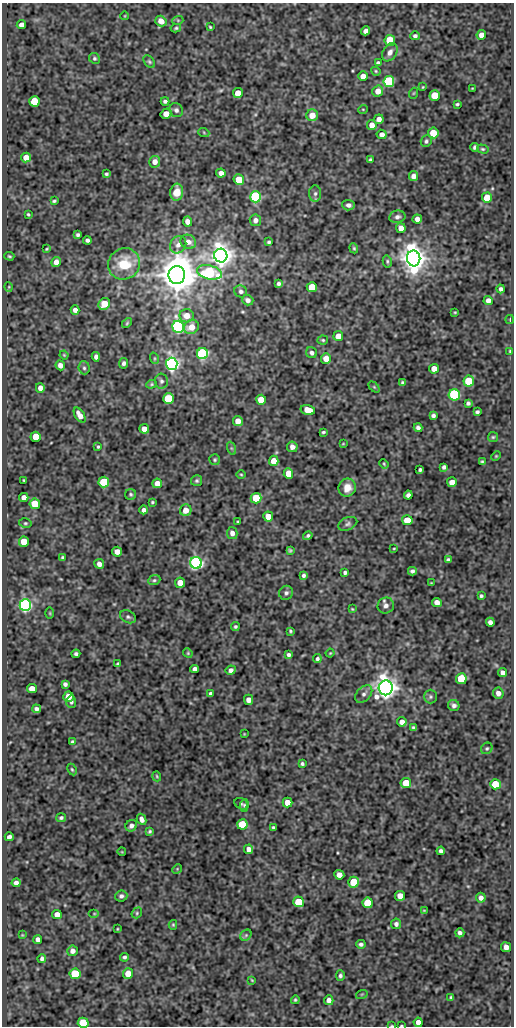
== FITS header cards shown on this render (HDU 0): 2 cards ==
NAXIS1  =                  512
NAXIS2  =                 1024

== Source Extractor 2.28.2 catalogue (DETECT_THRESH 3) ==
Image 512 x 1024 px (HDU 0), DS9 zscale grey, 1 PNG px = 1 image px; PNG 516 x 1028 px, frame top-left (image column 1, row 1024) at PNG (2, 3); each listed source drawn as its Kron ellipse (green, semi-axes under 4 px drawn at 4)
Background 107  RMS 0.56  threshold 1.68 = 3 sigma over >= 5 px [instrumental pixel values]
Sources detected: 262; all 262 listed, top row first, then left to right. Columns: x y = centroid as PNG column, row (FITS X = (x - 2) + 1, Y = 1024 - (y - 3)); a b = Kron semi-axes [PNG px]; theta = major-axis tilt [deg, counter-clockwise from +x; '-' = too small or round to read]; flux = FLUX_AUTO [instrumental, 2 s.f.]
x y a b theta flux
125 16 4 3 - 25
178 20 5 3 - 41
161 21 6 5 - 330
21 25 4 4 - 160
210 27 3 3 - 41
176 28 5 3 - 57
366 31 4 4 - 190
481 35 5 4 - 260
415 36 4 4 - 91
390 40 5 5 - 1500
390 52 10 6 58 210
94 58 5 5 - 66
149 62 7 5 -49 64
378 63 4 4 - 99
376 71 5 4 - 44
363 76 5 4 - 360
389 82 5 5 - 5400
423 87 3 2 - 28
472 88 3 2 - 23
378 91 5 5 - 330
238 93 5 5 - 510
414 93 5 3 - 34
435 95 5 5 - 1000
34 101 5 5 - 1200
165 101 4 3 - 87
457 104 3 3 - 51
363 109 5 3 - 31
176 110 7 6 - 110
166 114 5 5 - 330
312 115 6 5 - 460
379 119 5 4 - 190
372 125 5 5 - 310
204 133 5 3 - 39
433 133 5 5 - 800
382 134 5 4 - 200
426 141 6 5 - 81
474 147 4 3 - 80
483 149 6 4 -16 53
26 158 5 5 - 330
370 160 4 3 - 63
155 162 6 5 - 290
221 173 5 4 - 150
106 174 3 3 - 61
413 176 5 4 - 160
239 180 5 5 - 890
177 192 8 6 86 620
315 194 8 6 87 110
256 197 5 5 - 5500
487 198 5 5 - 760
54 201 4 3 - 56
348 205 6 5 - 150
28 214 3 3 - 45
397 217 8 6 11 130
417 219 5 4 - 190
255 220 6 6 - 150
188 222 5 4 - 270
401 228 5 4 - 270
78 235 4 4 - 75
87 240 4 4 - 110
188 242 8 7 - 220
269 242 3 3 - 62
178 245 9 7 57 190
354 248 5 4 - 53
47 249 4 3 - 42
9 256 5 3 - 51
221 256 7 6 - 38000
414 258 8 6 -80 57000
387 261 6 4 -78 58
56 262 5 5 - 230
124 264 16 15 - 1200
209 272 12 7 -13 3500
177 275 9 8 - 110000
278 283 4 4 - 91
9 287 5 3 - 30
312 287 5 5 - 1200
501 289 4 3 - 110
241 291 6 6 - 100
248 300 5 5 - 140
488 300 4 4 - 200
104 304 6 5 - 670
75 310 4 4 - 170
455 312 3 2 - 34
187 316 7 6 - 400
510 319 4 2 - 30
127 323 6 3 46 45
178 327 6 5 - 8400
191 327 8 6 27 450
338 336 5 4 - 390
323 340 5 4 - 52
510 351 3 2 - 31
312 353 6 5 - 120
202 354 5 5 - 6400
64 355 4 3 - 40
96 357 4 4 - 150
154 358 6 4 -71 46
326 358 5 5 - 330
124 363 5 4 - 90
172 364 6 6 - 16000
60 365 5 4 - 190
84 368 6 5 - 80
434 369 5 4 - 410
161 381 7 6 - 97
469 381 5 5 - 1400
403 383 4 3 - 75
151 384 5 4 - 47
374 387 6 4 -45 48
40 388 5 4 - 200
454 395 6 5 - 5200
168 399 5 5 - 2300
261 400 5 5 - 700
468 403 4 4 - 78
308 410 7 5 -15 500
477 412 4 3 - 76
80 415 8 4 -56 280
433 415 4 4 - 96
238 421 5 5 - 300
418 428 4 4 - 100
144 429 5 4 - 320
323 432 4 3 - 55
36 437 5 5 - 650
493 437 5 5 - 50
343 444 4 2 - 26
98 447 4 3 - 47
292 447 5 5 - 170
231 448 7 4 -71 60
496 456 5 3 - 34
215 460 5 5 - 58
274 461 5 4 - 430
482 462 3 3 - 46
384 464 5 3 - 39
444 467 4 4 - 95
420 470 3 3 - 67
288 473 5 5 - 560
241 474 5 3 - 38
24 480 3 2 - 39
197 481 5 5 - 74
104 482 5 5 - 1700
452 482 5 4 - 300
157 483 5 4 - 300
347 488 9 8 - 420
131 494 5 5 - 64
408 495 4 4 - 120
24 497 4 4 - 210
256 498 5 5 - 1400
152 502 3 3 - 44
35 504 5 5 - 1000
144 510 4 4 - 120
186 510 6 5 - 360
268 516 5 5 - 590
407 520 5 5 - 560
238 522 3 2 - 40
25 523 6 5 - 58
348 524 10 6 23 110
232 533 6 5 - 200
308 536 5 4 - 74
24 542 5 5 - 860
394 548 4 2 - 31
290 550 4 3 - 54
117 552 5 5 - 230
63 557 4 4 - 57
448 560 4 4 - 79
196 563 6 6 - 9800
99 564 5 4 - 170
412 571 4 4 - 94
345 572 4 3 - 78
303 575 4 3 - 83
154 580 6 5 - 67
180 583 5 5 - 410
431 583 2 2 - 27
286 593 7 6 - 110
481 596 3 3 - 64
437 602 5 4 - 250
25 605 6 6 - 11000
386 606 8 8 - 160
352 609 4 3 - 33
50 613 5 3 - 38
128 617 8 6 -27 88
490 622 4 4 - 150
235 627 4 4 - 62
290 631 4 3 - 53
188 653 5 4 - 42
330 653 4 3 - 33
76 654 4 4 - 83
289 655 4 4 - 88
317 659 4 4 - 79
118 664 3 3 - 59
195 669 4 4 - 170
231 670 5 4 - 140
503 673 5 4 - 170
461 679 5 5 - 1800
65 684 4 4 - 100
386 688 7 7 - 36000
32 689 5 4 - 380
210 693 4 3 - 71
498 693 5 5 - 200
364 694 10 6 48 150
68 697 5 5 - 460
430 697 7 6 - 77
249 700 5 4 - 240
71 702 6 5 - 88
454 705 6 5 - 110
36 709 4 4 - 110
402 722 5 4 - 220
413 727 4 3 - 53
244 734 3 3 - 28
72 742 4 3 - 63
487 748 6 5 - 61
302 764 4 4 - 69
72 769 6 4 -62 52
157 776 5 3 - 41
406 783 5 5 - 1000
495 784 5 5 - 990
287 803 5 5 - 400
241 804 7 5 -31 62
244 805 6 4 84 50
61 818 5 4 - 70
142 819 6 4 -61 170
242 824 5 5 - 1800
131 826 6 5 - 140
273 827 4 3 - 53
150 831 4 3 - 53
9 837 4 4 - 120
249 849 4 4 - 200
441 851 4 4 - 110
122 852 4 3 - 28
177 869 5 4 - 39
339 875 5 4 - 290
353 882 5 5 - 1300
16 883 4 4 - 150
121 896 6 5 - 120
400 896 5 5 - 360
481 898 5 5 - 180
299 902 5 5 - 1400
368 903 5 5 - 1200
424 910 3 2 - 26
137 913 6 5 - 59
57 914 5 5 - 250
94 914 5 3 - 38
396 924 5 5 - 130
173 925 5 4 - 40
117 929 4 2 - 32
460 933 4 4 - 110
22 935 3 3 - 30
246 935 6 5 - 78
38 939 4 4 - 170
361 944 5 4 - 92
506 947 5 5 - 240
72 951 5 5 - 180
124 957 4 4 - 78
42 959 4 3 - 99
128 973 5 5 - 550
75 974 5 5 - 2200
340 976 5 4 - 86
252 980 3 3 - 33
362 994 6 3 18 38
451 997 3 3 - 52
295 1000 4 4 - 49
329 1000 5 4 - 200
418 1022 4 4 - 250
83 1023 5 5 - 980
392 1026 4 2 - 35
401 1026 3 2 - 30
At the frame edge (FLAGS 8, measured only in part): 3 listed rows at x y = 83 1023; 392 1026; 401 1026

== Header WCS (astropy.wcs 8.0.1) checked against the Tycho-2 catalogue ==
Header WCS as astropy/WCSLIB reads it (CRVAL/CRPIX/CD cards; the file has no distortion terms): RA---SIN/DEC--SIN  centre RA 05:29:22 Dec -06:12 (82.34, -6.21 deg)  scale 1 arcsec/px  FOV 8.5' x 17.1'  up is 0 deg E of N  parity normal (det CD < 0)
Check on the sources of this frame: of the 60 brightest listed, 4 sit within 1.5 arcsec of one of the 5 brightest Tycho-2 stars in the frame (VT <= 11.73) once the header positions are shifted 0.28 arcsec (0.27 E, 0.06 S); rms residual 0.33 arcsec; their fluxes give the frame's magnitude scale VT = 22.37 - 2.5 log10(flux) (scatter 0.28 mag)
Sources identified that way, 4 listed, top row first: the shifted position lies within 1.5 arcsec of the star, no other Tycho-2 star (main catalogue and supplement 1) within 3.0 arcsec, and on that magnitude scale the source's flux lands within +1.5 / -3 mag of the star's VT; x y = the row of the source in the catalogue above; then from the Tycho-2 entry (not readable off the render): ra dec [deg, ICRS J2000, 3 dp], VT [Tycho-2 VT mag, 2 dp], TYC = Tycho-2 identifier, HIP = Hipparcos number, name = IAU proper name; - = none
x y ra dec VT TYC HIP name
414 258 82.298 -6.135 10.46 4765-608-1 - -
177 275 82.364 -6.139 10.40 4765-576-1 - -
25 605 82.406 -6.231 11.73 4765-151-1 - -
386 688 82.305 -6.254 11.00 4765-41-1 - -